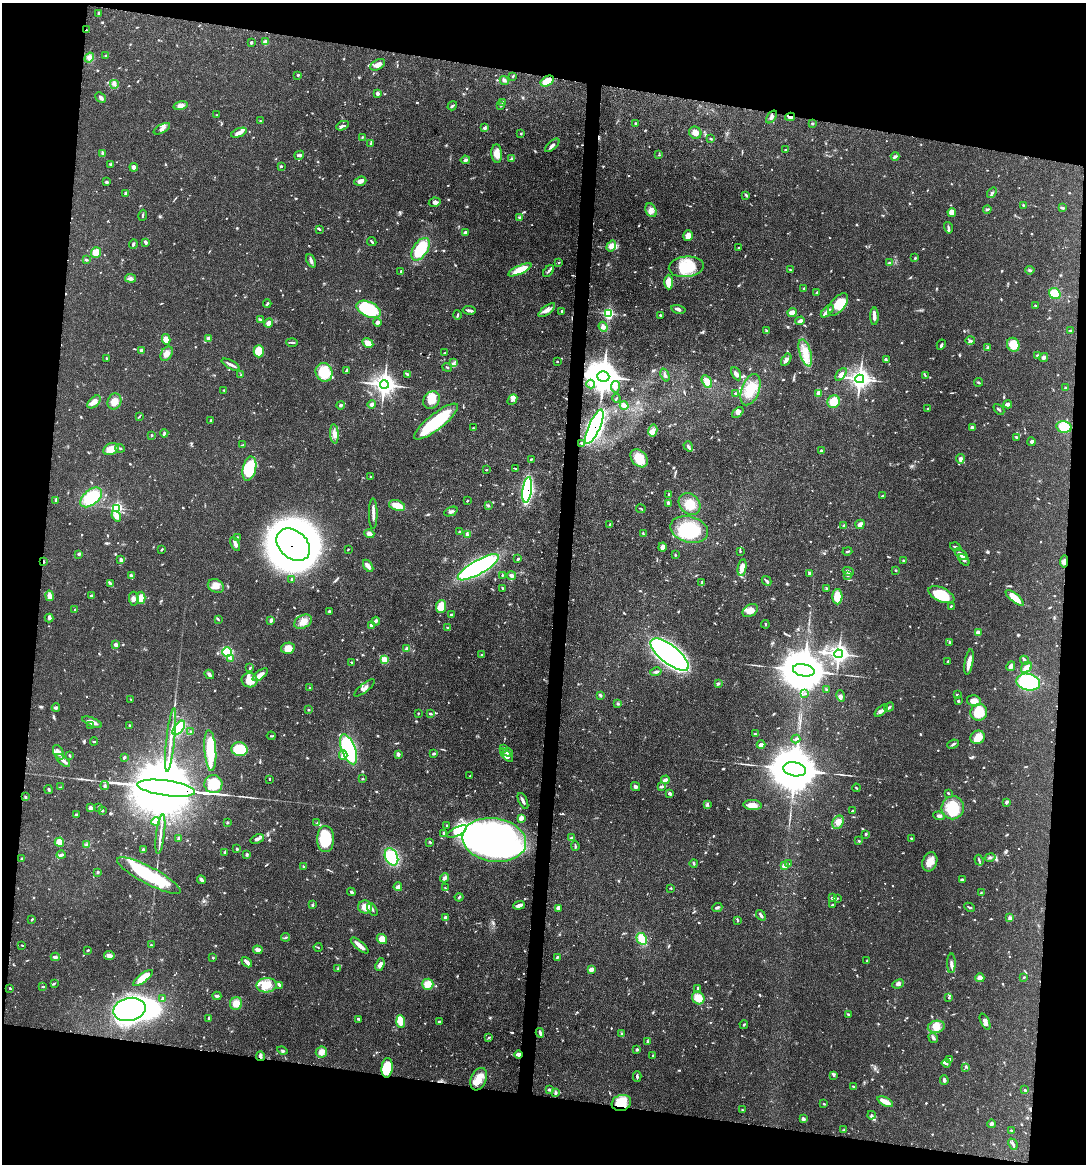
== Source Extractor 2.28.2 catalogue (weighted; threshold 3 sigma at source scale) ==
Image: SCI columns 112-4445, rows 7-4651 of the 4670 x 4658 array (HDU 1 of 3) = the unmasked area's bounding box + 8 px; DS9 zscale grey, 4 x 4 block average (1 PNG px = mean of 4 x 4 image px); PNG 1088 x 1166 px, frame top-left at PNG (2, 3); each listed source drawn as its Kron ellipse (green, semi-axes under 4 px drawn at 4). Shown black and unused: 19% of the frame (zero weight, under 3 of 4 exposures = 1% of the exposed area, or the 3 px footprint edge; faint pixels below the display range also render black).
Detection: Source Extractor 2.28.2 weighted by HDU 2 'WHT'. Background 0.0552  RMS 0.0032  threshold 0.0146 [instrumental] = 3 sigma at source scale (4.5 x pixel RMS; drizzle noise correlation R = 1.50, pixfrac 1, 0.05/0.05 arcsec/px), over >= 5 px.
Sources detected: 899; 2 too faint to see at this stretch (4 x 4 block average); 11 inside a brighter object's white glare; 6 cosmic-ray / hot-pixel residue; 2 long thin detections or spike segments (spike, bleed or trail) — neither listed nor drawn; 10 coinciding with a brighter row at this scale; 44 inside a brighter listed object's ellipse — not listed separately; of the other 824, all 500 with FLUX_AUTO >= 1.44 (the completeness limit of this list) listed and drawn (324 fainter detections not listed), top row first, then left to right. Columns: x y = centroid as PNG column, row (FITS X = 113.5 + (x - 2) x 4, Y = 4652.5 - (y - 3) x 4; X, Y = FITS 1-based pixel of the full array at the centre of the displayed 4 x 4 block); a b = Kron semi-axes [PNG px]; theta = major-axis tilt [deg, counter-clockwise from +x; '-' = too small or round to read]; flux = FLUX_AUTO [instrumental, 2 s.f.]
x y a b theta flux
99 13 3 2 - 3.2
86 30 2 2 - 1.9
265 42 4 3 - 10
251 43 3 2 - 2.8
105 55 3 2 - 2.1
89 57 5 3 - 5.4
378 65 8 5 29 12
298 75 3 2 - 2.2
513 76 3 2 - 2
504 80 5 3 - 4.5
547 81 7 4 30 24
114 84 4 3 - 4.8
378 93 4 2 - 4.8
101 97 6 3 -42 4.3
503 103 3 2 - 1.5
181 106 7 3 14 12
452 106 5 2 - 3.3
501 106 3 2 - 1.6
216 115 2 2 - 1.5
771 117 7 3 53 5.5
790 117 5 3 - 5.8
261 121 3 2 - 1.4
635 123 3 2 - 1.6
812 123 3 2 - 1.9
342 126 7 2 24 4
484 128 4 3 - 3.9
162 129 9 3 29 6.5
239 133 8 3 20 12
695 133 6 6 - 12
521 134 3 2 - 1.7
362 137 3 2 - 1.5
711 139 3 2 - 1.7
371 143 3 2 - 2
552 145 9 2 42 5.8
785 150 3 2 - 1.7
103 154 3 2 - 2.4
497 154 9 5 -85 18
299 155 5 2 - 3.5
659 155 3 2 - 1.5
895 156 4 2 - 2.5
511 158 3 2 - 2
465 160 4 2 - 2.8
111 165 3 2 - 1.6
281 166 3 2 - 2.5
134 167 4 4 - 6.5
360 181 6 4 18 8.3
107 182 4 3 - 2.7
126 193 4 2 - 4.3
992 193 6 2 52 3.6
746 195 3 2 - 2.4
435 202 6 4 10 6.7
1023 205 3 2 - 1.5
1062 208 4 2 - 3.1
987 209 4 3 - 3.6
651 210 7 5 -63 10
952 212 4 3 - 18
143 215 5 2 - 2.1
519 218 4 2 - 2.7
948 228 6 2 -75 3.7
319 229 3 2 - 2.2
465 232 3 3 - 4.3
688 236 5 4 - 15
146 242 4 2 - 3.7
372 242 5 2 - 2.5
133 244 5 2 - 2.9
611 246 6 3 55 18
739 248 3 2 - 1.8
420 249 12 7 57 88
96 252 5 5 - 26
915 258 3 2 - 1.7
86 260 3 2 - 2.4
311 261 7 3 -66 5.9
559 262 2 2 - 1.4
889 263 3 2 - 1.6
686 267 17 10 5 56
520 270 12 4 25 36
790 270 3 2 - 2
1030 270 5 2 - 3.1
401 271 3 2 - 1.7
548 271 7 2 49 4.3
131 278 5 3 - 5.2
669 282 7 4 -89 30
804 288 2 2 - 2.5
817 293 3 3 - 2.3
1055 294 6 5 - 59
267 304 4 2 - 2.8
838 304 13 7 50 43
1036 306 3 2 - 3.1
369 309 13 7 -25 130
678 309 7 3 -13 5.5
469 310 6 2 -10 6.1
547 310 10 4 37 11
562 311 4 2 - 4.4
827 311 8 4 45 7.8
608 313 3 3 - 99
792 313 4 3 - 12
457 315 4 2 - 2
660 315 3 2 - 2.8
874 316 8 3 89 9.3
260 320 4 2 - 2.5
800 321 5 3 - 6.7
378 322 4 4 - 4.4
269 323 4 3 - 8.3
603 327 5 4 - 6.2
766 330 4 2 - 2.1
1070 330 4 2 - 1.6
208 338 3 2 - 8.1
166 339 5 4 - 20
970 341 5 3 - 3.7
292 342 6 2 -2 2.8
368 343 6 4 -29 17
941 345 5 2 - 3
1013 345 7 6 - 37
987 348 4 2 - 2.6
142 351 3 2 - 6.9
259 351 6 5 - 43
445 353 3 2 - 2.1
805 353 14 6 -73 27
167 354 8 5 59 10
1037 355 4 2 - 2
1044 357 4 3 - 4.4
106 358 2 2 - 1.7
786 360 7 3 59 7.6
886 360 3 3 - 2.5
557 362 2 2 - 1.5
453 363 3 2 - 2.2
231 365 10 2 -29 6.8
447 367 5 2 - 1.9
346 371 4 2 - 2.7
324 372 9 8 - 57
407 374 3 2 - 2.9
736 374 7 3 -61 6
841 374 7 4 52 7.6
241 375 4 2 - 1.5
665 375 7 3 -69 4.6
925 375 4 2 - 1.7
603 376 6 5 - 4000
860 379 4 4 - 830
707 382 7 4 -59 18
979 382 4 2 - 2.1
384 384 4 4 - 1200
591 384 4 4 - 5.1
615 387 6 4 81 6.6
1066 388 3 2 - 2.6
224 390 2 2 - 1.8
750 390 16 9 70 41
819 393 2 2 - 13
736 394 3 2 - 3.5
616 398 4 2 - 1.8
432 400 9 7 54 29
512 400 6 3 48 5.3
114 401 8 6 65 17
94 402 8 4 42 12
834 402 6 6 - 34
372 404 4 3 - 5.7
1008 404 4 2 - 8.7
341 405 4 2 - 3.6
624 405 4 3 - 11
928 409 3 2 - 2.6
999 409 6 2 -46 2.5
738 412 7 3 41 5.8
139 417 4 2 - 2
211 420 3 2 - 2
436 422 27 8 38 120
594 427 18 5 66 690
1064 427 8 5 -11 64
473 428 4 2 - 1.7
972 428 4 2 - 4.9
653 431 6 4 79 8.3
164 433 4 2 - 2.6
334 434 10 4 -86 11
151 435 3 2 - 1.7
1017 438 3 2 - 3.1
1031 442 4 3 - 3.6
582 443 3 2 - 4.3
243 445 3 2 - 2.1
688 446 5 3 - 4.7
120 448 4 2 - 2
111 449 8 5 26 21
821 451 3 2 - 2.6
639 458 10 7 -48 45
531 459 4 2 - 1.8
960 459 5 3 - 6.1
515 468 4 2 - 1.8
249 469 12 6 78 84
486 470 2 2 - 1.6
371 477 2 2 - 2
527 490 13 4 82 290
669 494 4 2 - 2.5
882 496 3 2 - 2.5
91 497 12 7 39 79
55 500 3 2 - 1.5
467 501 2 2 - 1.7
668 503 3 2 - 2.9
690 504 12 9 -47 27
397 505 8 5 -17 25
488 505 3 2 - 3.2
116 508 3 3 - 170
641 509 5 2 - 1.9
451 511 7 3 24 4.7
373 513 15 2 -90 11
116 516 5 4 - 8.4
610 524 3 2 - 2.3
860 524 5 4 - 6.9
844 526 3 3 - 2.3
689 529 19 13 -15 92
460 531 3 2 - 2
369 534 5 4 - 7.3
467 534 4 3 - 3.9
643 534 4 2 - 2
237 537 3 2 - 1.6
235 544 7 3 -64 6.6
293 545 19 13 -42 1700
662 547 4 3 - 11
955 547 5 2 - 2.6
162 549 3 2 - 2.3
348 549 2 2 - 1.5
740 551 3 2 - 1.4
847 551 5 2 - 2.5
79 554 3 3 - 2.6
675 554 3 2 - 1.6
961 554 7 3 -37 15
518 559 3 2 - 2.4
121 560 3 2 - 5.5
903 560 2 2 - 1.6
964 560 6 3 -50 5.4
44 561 4 2 - 2.2
1064 561 6 2 85 7
368 566 7 3 -57 11
478 567 23 7 30 370
742 568 8 3 80 19
896 570 2 2 - 1.9
848 571 5 3 - 5
809 573 4 2 - 3
131 575 3 3 - 2.7
502 575 2 2 - 1.5
512 576 4 3 - 5.7
847 576 3 2 - 1.6
292 579 3 2 - 2.5
766 581 5 2 - 4.8
702 583 2 2 - 1.8
111 584 4 3 - 3.2
216 586 8 6 -27 17
502 588 3 2 - 2.2
827 588 3 2 - 3.5
91 595 3 2 - 2.3
941 595 14 7 -25 76
50 596 5 3 - 13
837 597 7 5 -90 38
141 598 6 4 87 22
1015 598 11 3 -39 39
134 599 7 4 -85 8.4
441 606 6 5 - 32
951 606 3 2 - 1.8
75 609 2 2 - 1.7
329 611 3 2 - 1.9
750 611 8 5 30 20
451 615 3 2 - 2.9
49 618 4 3 - 3.9
218 619 3 2 - 2
271 620 4 2 - 5.6
376 621 4 2 - 5.1
303 622 9 6 29 16
765 624 4 2 - 1.8
371 625 3 2 - 5.7
448 628 4 2 - 3.4
978 633 3 3 - 11
949 642 4 2 - 2.3
116 645 2 2 - 11
288 648 7 5 12 24
407 649 2 2 - 10
227 652 5 4 - 58
839 654 4 3 - 750
482 655 2 2 - 2
670 655 23 9 -38 1100
231 659 3 2 - 2.9
385 660 4 3 - 28
1025 660 5 3 - 3.8
948 661 3 2 - 1.4
352 662 3 2 - 1.7
969 662 13 3 80 16
1011 666 5 3 - 9.8
1026 667 6 4 44 11
250 668 4 2 - 2.1
804 670 11 6 -10 12000
656 672 6 3 12 4.3
209 674 5 3 - 5.5
260 675 9 3 38 14
250 680 8 7 - 31
1028 682 12 8 -13 180
718 683 3 2 - 3.1
310 688 3 2 - 2.5
364 688 12 3 38 7.7
827 690 3 2 - 1.7
805 694 4 2 - 1.7
600 695 4 2 - 3.1
957 695 3 2 - 2.8
841 696 6 4 -75 4.9
131 700 3 2 - 1.6
958 701 3 3 - 2.2
974 701 7 5 -16 21
618 704 3 2 - 1.5
889 707 5 2 - 2.9
56 708 4 3 - 4.4
309 710 2 2 - 3.1
881 711 8 3 43 6.9
979 712 8 8 - 49
418 713 2 2 - 1.6
430 714 3 2 - 2.9
92 722 10 3 -22 15
91 725 3 2 - 1.8
130 725 3 2 - 1.6
179 728 8 4 52 76
191 732 2 2 - 4.4
755 734 2 2 - 2
271 736 4 2 - 1.7
978 737 7 6 - 22
796 739 4 2 - 3
171 740 32 2 84 21
94 741 4 2 - 2.4
953 744 6 2 24 3.4
761 745 4 3 - 6.5
504 748 3 2 - 2.9
239 749 8 7 - 110
349 749 16 7 -69 250
210 751 20 6 -86 83
58 752 8 4 -64 12
508 752 5 3 - 4.9
434 753 3 2 - 3.6
398 754 4 3 - 4.8
343 755 4 3 - 6.1
506 755 8 3 -48 6.9
70 756 3 2 - 2.7
124 757 3 2 - 3.3
63 760 8 2 -41 6.1
795 769 11 7 -9 14000
470 776 3 2 - 1.8
269 779 2 2 - 2
363 779 3 2 - 1.8
665 780 4 2 - 9.3
213 784 9 9 - 49
105 786 4 2 - 3.3
636 786 5 3 - 4.3
61 787 3 2 - 1.6
661 787 4 2 - 4.6
166 788 29 7 -8 44000
856 788 4 2 - 1.8
48 789 4 2 - 2.5
948 793 2 2 - 2.2
670 794 3 3 - 4.8
25 797 3 2 - 2.3
523 801 8 2 -65 6.6
1006 802 4 4 - 3.2
707 804 3 3 - 2.9
753 805 9 5 -4 20
99 807 3 2 - 1.9
90 808 2 2 - 13
953 808 11 11 - 73
102 810 2 2 - 4.4
853 811 3 2 - 2.7
76 815 3 2 - 1.9
939 816 6 3 -7 5.5
521 818 4 3 - 9.7
156 821 4 4 - 11
838 822 7 5 59 12
227 823 2 2 - 3.1
317 823 3 3 - 2.5
447 826 3 2 - 1.9
457 832 11 4 26 17
160 834 20 2 83 14
444 834 3 2 - 5
866 834 3 2 - 2.3
178 838 3 2 - 2.5
572 838 4 2 - 2.7
911 838 3 2 - 1.5
257 839 7 3 20 5.9
325 839 13 8 -89 92
494 840 32 22 -9 750
859 841 3 2 - 2
59 842 4 4 - 20
430 842 4 2 - 2
87 845 2 2 - 2.4
575 846 5 2 - 2.7
143 849 2 2 - 1.5
237 849 3 2 - 3
225 852 3 3 - 3.2
247 854 3 2 - 3.3
61 855 4 2 - 5.5
391 857 9 6 -65 110
990 857 6 2 12 3.9
21 859 3 2 - 2.7
979 860 5 2 - 2.9
930 862 10 7 69 20
694 863 4 2 - 3.1
788 864 3 2 - 1.9
784 865 3 2 - 14
304 867 2 2 - 1.5
98 872 3 2 - 3.1
149 875 35 8 -28 160
445 878 5 3 - 8
201 880 4 2 - 8.4
962 880 3 2 - 4.2
398 887 4 3 - 6.8
445 888 4 2 - 1.6
671 888 2 2 - 2
351 892 4 2 - 3.1
981 893 2 2 - 1.8
459 897 4 2 - 2.5
833 898 4 3 - 5.2
837 898 4 2 - 1.7
312 905 4 2 - 2.5
519 905 6 3 19 9.4
832 905 2 2 - 2.1
365 907 7 6 - 21
717 907 5 2 - 4
969 907 6 2 -25 3
558 908 4 2 - 12
372 909 7 3 -59 6
761 915 6 2 -53 6.4
445 917 3 3 - 4.4
1010 918 4 4 - 5.4
32 919 3 2 - 2.5
738 921 2 2 - 1.5
286 937 4 2 - 2.4
382 939 5 4 - 20
642 939 6 5 - 31
22 945 2 2 - 1.7
151 945 2 2 - 2
360 945 11 2 -40 18
318 947 4 2 - 1.6
88 950 3 2 - 2.1
258 950 5 3 - 8.4
109 955 5 4 - 9.3
55 957 4 3 - 7.1
213 958 3 2 - 1.7
557 958 3 2 - 2.4
867 961 2 2 - 1.6
247 962 6 2 -45 9.3
951 963 10 3 90 7.7
380 965 6 4 69 8.4
338 968 3 2 - 1.5
591 969 4 3 - 11
1024 977 3 2 - 1.5
143 978 12 4 38 38
980 978 4 3 - 11
54 983 4 2 - 2.2
428 984 5 5 - 22
898 984 6 4 23 6.3
267 985 10 7 3 28
280 985 4 2 - 5.2
43 986 4 2 - 1.6
10 988 2 2 - 2
698 988 3 2 - 2.5
217 996 4 2 - 3.8
162 998 3 2 - 2.7
698 998 6 6 - 32
949 998 2 2 - 1.8
236 1003 6 6 - 20
129 1009 16 11 13 490
848 1014 4 2 - 1.8
209 1018 4 2 - 1.8
359 1019 3 2 - 3.3
439 1021 3 2 - 1.7
985 1021 9 3 -64 7.7
401 1022 6 4 -87 25
744 1024 4 2 - 2.1
936 1027 8 6 11 18
540 1033 5 2 - 5.1
621 1034 3 2 - 1.9
489 1037 3 2 - 1.7
933 1038 5 3 - 6.1
647 1042 3 2 - 2.8
637 1049 2 2 - 5.2
282 1051 5 2 - 3.5
321 1052 6 5 - 11
518 1054 4 3 - 6.9
653 1055 3 2 - 1.7
260 1056 5 2 - 7
949 1059 3 2 - 1.7
946 1063 4 2 - 3.3
966 1067 2 2 - 1.5
387 1068 10 5 84 70
834 1075 3 2 - 2.1
637 1076 5 2 - 3.9
479 1079 12 7 68 25
944 1080 5 3 - 4.1
853 1086 3 2 - 1.8
550 1090 4 2 - 2.6
1025 1090 3 2 - 2.2
555 1093 3 2 - 4.1
885 1102 8 3 -26 25
621 1103 10 8 18 53
824 1104 3 2 - 1.9
742 1110 3 2 - 1.8
871 1115 4 2 - 3.1
803 1119 3 2 - 5.8
992 1124 4 3 - 6.1
844 1130 3 2 - 1.9
1011 1130 3 2 - 1.8
1013 1144 6 2 -66 4.5
Overlapping masked pixels (flux is a lower limit): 12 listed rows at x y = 86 30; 790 117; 603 376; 594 427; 527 490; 293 545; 44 561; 1064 561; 166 788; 518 1054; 260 1056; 621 1103
Diffuse or blended objects may show on this block-average render without a row.